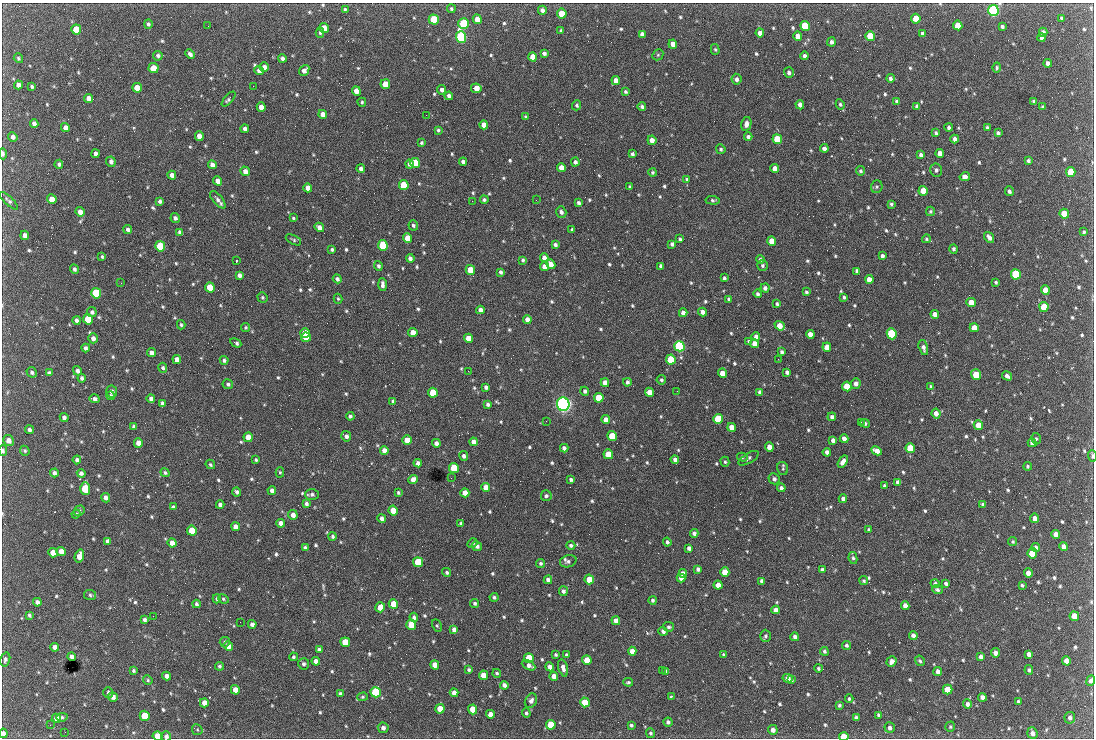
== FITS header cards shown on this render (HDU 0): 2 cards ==
NAXIS1  =                 1092 /fastest changing axis
NAXIS2  =                  736 /next to fastest changing axis

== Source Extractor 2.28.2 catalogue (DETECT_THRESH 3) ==
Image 1092 x 736 px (HDU 0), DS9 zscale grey, 1 PNG px = 1 image px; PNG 1096 x 740 px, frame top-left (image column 1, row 736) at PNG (2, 3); each listed source drawn as its Kron ellipse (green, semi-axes under 4 px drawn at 4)
Background 2270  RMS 44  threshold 131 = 3 sigma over >= 5 px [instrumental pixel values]
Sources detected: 791; of the 791, the 500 brightest by FLUX_AUTO listed and drawn (291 fainter detections omitted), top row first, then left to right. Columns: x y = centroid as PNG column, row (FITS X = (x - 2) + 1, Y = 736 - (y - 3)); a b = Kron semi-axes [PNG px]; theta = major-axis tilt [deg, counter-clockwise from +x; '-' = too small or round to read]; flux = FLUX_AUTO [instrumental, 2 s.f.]
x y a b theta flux
345 9 4 4 - 4.9e+03
451 9 4 4 - 5.3e+03
542 10 4 4 - 1.0e+04
993 10 5 5 - 6.7e+05
562 14 5 4 - 5.5e+04
1062 18 4 3 - 5.7e+03
434 19 5 5 - 1.4e+05
477 19 5 4 - 3.3e+04
916 19 5 4 - 5.2e+04
148 24 4 4 - 6.0e+03
464 24 5 5 - 2.5e+05
958 25 5 4 - 5.3e+04
208 26 2 2 - 4.3e+03
805 26 5 5 - 1.8e+05
1002 27 4 3 - 5.6e+03
324 28 5 4 - 4.1e+04
76 29 5 5 - 7.3e+04
561 31 3 3 - 4.6e+03
1043 32 4 4 - 1.1e+04
320 33 5 4 - 4.4e+03
760 33 4 4 - 1.8e+04
642 34 4 4 - 1.4e+04
923 34 4 4 - 9.2e+03
798 36 5 4 - 2.3e+04
870 36 5 4 - 8.2e+04
461 37 6 5 - 5.0e+05
1041 38 4 3 - 8.4e+03
831 42 4 4 - 9.1e+03
673 44 4 4 - 2.8e+04
715 49 5 4 - 4.9e+03
544 53 4 4 - 8.1e+03
190 54 5 4 - 9.7e+03
658 55 6 5 - 4.3e+03
158 56 5 4 - 7.7e+03
804 56 4 3 - 9.4e+03
533 57 4 4 - 3.7e+04
18 58 5 4 - 4.9e+03
282 58 4 4 - 1.0e+04
1048 63 4 3 - 1.1e+04
264 67 5 4 - 1.7e+04
997 67 5 3 - 4.5e+03
153 68 5 5 - 5.6e+04
259 70 4 4 - 1.2e+04
304 70 6 4 50 1.3e+04
789 72 5 5 - 8.2e+03
890 78 4 4 - 7.9e+03
736 79 5 5 - 1.0e+04
616 80 4 4 - 2.6e+04
385 84 5 5 - 4.6e+04
18 85 4 4 - 1.4e+04
253 86 2 2 - 1.9e+04
32 87 4 3 - 4.9e+03
137 88 5 4 - 3.6e+04
476 88 5 4 - 3.2e+04
442 90 5 4 - 1.1e+04
356 91 5 4 - 2.5e+04
626 92 4 4 - 6.1e+03
449 96 4 4 - 1.0e+04
89 98 4 4 - 1.9e+04
228 99 9 4 49 6.9e+03
897 101 4 3 - 5.7e+03
1033 101 4 4 - 4.7e+03
362 102 4 4 - 4.4e+03
840 104 5 4 - 5.1e+03
577 105 5 4 - 5.1e+03
800 105 5 4 - 1.5e+04
917 106 4 3 - 7.9e+03
261 107 5 4 - 2.4e+04
642 107 4 4 - 7.1e+03
1043 107 3 3 - 4.6e+03
323 114 4 4 - 2.1e+04
426 115 2 2 - 5.9e+03
525 117 4 4 - 4.4e+03
34 124 4 4 - 1.4e+04
746 124 7 5 77 1.5e+04
484 125 4 4 - 2.6e+04
949 127 4 3 - 8.5e+03
65 128 4 4 - 1.6e+04
987 128 4 4 - 5.7e+03
245 129 4 4 - 1.1e+04
438 130 3 3 - 4.9e+03
936 133 4 3 - 6.3e+03
998 133 4 3 - 6.8e+03
199 136 5 4 - 1.9e+04
13 137 5 4 - 1.1e+04
748 137 4 4 - 7.2e+03
777 139 5 4 - 1.3e+05
955 139 4 4 - 1.2e+04
652 140 5 4 - 1.7e+04
421 143 3 3 - 4.7e+03
824 148 4 4 - 1.2e+04
721 149 5 4 - 5.4e+03
940 153 4 4 - 2.2e+04
3 154 5 3 - 8.4e+03
95 154 4 3 - 9.5e+03
632 154 4 3 - 6.9e+03
921 155 4 4 - 9.8e+03
1028 161 4 4 - 6.2e+03
111 162 5 4 - 1.0e+04
463 162 4 3 - 9.4e+03
575 162 4 4 - 8.9e+03
415 163 5 5 - 1.4e+05
59 164 4 4 - 6.7e+03
409 164 4 3 - 1.0e+04
212 165 5 4 - 1.6e+04
561 168 4 4 - 2.9e+04
361 169 4 4 - 1.1e+04
775 169 4 4 - 2.9e+04
936 170 6 6 - 9.0e+03
245 171 5 4 - 1.6e+04
861 171 4 4 - 6.1e+03
653 172 4 4 - 5.3e+03
1071 172 5 4 - 9.0e+04
172 175 4 4 - 1.5e+04
965 177 5 4 - 2.7e+04
687 179 4 4 - 4.5e+03
217 181 5 4 - 2.0e+04
404 185 5 5 - 1.3e+05
630 187 4 3 - 5.5e+03
877 187 6 5 - 5.4e+03
308 188 4 4 - 2.2e+04
923 191 5 4 - 4.9e+04
1009 191 5 4 - 7.8e+03
52 199 5 4 - 2.9e+04
218 200 10 5 -51 1.1e+04
484 200 4 4 - 6.1e+03
536 200 3 2 - 4.2e+03
713 200 7 4 -4 5.1e+03
9 201 12 4 -44 7.8e+03
160 201 4 3 - 8.0e+03
472 201 2 2 - 8.1e+03
579 203 4 3 - 6.9e+03
891 204 3 3 - 5.3e+03
930 211 4 4 - 4.4e+03
80 212 5 4 - 1.8e+04
561 212 6 5 - 7.8e+03
1064 214 5 4 - 7.0e+04
175 218 5 4 - 8.3e+03
293 218 4 3 - 4.4e+03
413 225 5 4 - 6.2e+03
319 227 5 4 - 1.8e+04
128 229 4 4 - 8.4e+03
572 230 3 3 - 5.1e+03
180 232 4 4 - 1.1e+04
1084 232 4 3 - 5.2e+03
25 235 4 4 - 1.5e+04
989 237 6 4 -53 1.4e+04
408 238 5 4 - 5.0e+04
680 239 4 3 - 5.5e+03
926 239 4 4 - 4.9e+03
293 240 8 4 -28 5.7e+03
772 241 5 4 - 3.7e+04
672 244 4 4 - 7.3e+03
383 245 5 5 - 2.3e+05
555 245 4 4 - 8.1e+03
160 246 5 5 - 1.8e+05
954 249 4 4 - 6.2e+03
332 250 3 3 - 5.1e+03
102 256 4 3 - 4.3e+03
882 256 4 3 - 8.5e+03
410 258 4 4 - 1.1e+04
544 258 4 4 - 1.5e+04
523 260 3 3 - 5.0e+03
760 260 4 4 - 5.9e+03
236 261 3 2 - 1.1e+05
551 264 5 4 - 2.5e+04
763 265 5 5 - 6.2e+03
378 266 5 4 - 6.8e+03
544 266 4 4 - 2.3e+04
661 266 4 4 - 8.9e+03
74 269 5 4 - 6.9e+03
470 270 5 4 - 7.4e+04
857 271 4 4 - 9.4e+03
501 272 4 3 - 7.6e+03
1016 274 5 5 - 2.3e+05
239 275 4 4 - 1.1e+04
724 278 4 3 - 5.9e+03
337 279 4 4 - 7.9e+03
869 279 4 4 - 2.3e+04
996 282 4 3 - 5.0e+03
121 283 2 2 - 9.2e+03
382 284 6 3 -87 1.1e+04
210 287 5 4 - 8.0e+04
765 288 4 4 - 1.0e+04
1045 290 5 4 - 3.9e+04
806 292 4 3 - 5.2e+03
96 293 5 5 - 2.7e+05
758 294 4 4 - 7.4e+03
262 297 5 4 - 4.9e+03
844 297 4 3 - 5.9e+03
338 299 5 4 - 4.4e+03
729 299 3 3 - 5.1e+03
971 302 4 4 - 3.1e+04
777 304 4 3 - 5.4e+03
1044 307 5 4 - 8.3e+04
480 310 4 4 - 1.5e+04
92 312 5 4 - 7.8e+03
702 312 4 4 - 1.4e+04
683 313 4 4 - 1.4e+04
935 314 4 4 - 2.0e+04
88 319 5 5 - 9.9e+04
527 319 4 4 - 1.7e+04
77 320 4 4 - 9.0e+03
181 325 4 4 - 4.8e+03
780 326 5 4 - 3.1e+04
246 327 4 4 - 4.2e+03
974 328 4 4 - 3.1e+04
305 333 4 4 - 6.1e+04
413 333 4 4 - 3.4e+04
810 334 4 4 - 2.1e+04
892 334 6 4 -67 2.6e+05
756 336 4 4 - 1.3e+04
306 337 5 4 - 7.0e+04
93 338 5 4 - 1.3e+04
469 338 5 4 - 4.1e+04
749 342 4 3 - 5.7e+03
236 343 6 3 -29 8.8e+03
754 343 4 4 - 2.3e+04
679 346 5 5 - 5.7e+05
827 347 4 4 - 3.0e+04
86 348 4 4 - 8.8e+03
923 348 8 4 -75 1.1e+04
782 352 4 3 - 6.9e+03
151 353 4 4 - 1.4e+04
177 359 4 4 - 1.9e+04
778 359 2 2 - 1.2e+04
224 360 4 4 - 6.8e+03
671 360 5 4 - 1.5e+05
163 368 5 4 - 6.4e+03
77 371 4 4 - 9.0e+03
468 371 3 2 - 6.0e+03
32 372 5 5 - 6.2e+03
787 372 4 3 - 9.5e+03
49 373 4 3 - 6.7e+03
722 373 4 4 - 3.3e+04
976 375 5 5 - 8.7e+04
1007 376 5 4 - 1.1e+04
82 378 4 4 - 7.9e+03
661 380 5 4 - 5.7e+03
627 382 4 3 - 7.4e+03
605 383 4 4 - 2.1e+04
856 383 5 5 - 1.2e+04
228 384 5 5 - 6.8e+03
847 386 5 4 - 8.4e+04
486 387 4 3 - 9.2e+03
931 387 4 3 - 5.8e+03
112 391 6 5 - 1.2e+04
585 391 5 4 - 7.9e+03
677 391 2 2 - 6.0e+03
650 392 4 4 - 3.0e+04
760 392 4 4 - 8.7e+03
433 393 5 4 - 1.1e+05
111 396 4 4 - 5.0e+03
599 398 5 4 - 9.6e+04
94 399 5 4 - 9.9e+03
151 399 4 4 - 1.1e+04
393 401 4 3 - 6.5e+03
162 403 4 3 - 7.1e+03
488 404 4 4 - 7.6e+03
563 404 7 6 - 1.3e+06
936 413 5 4 - 1.9e+04
350 416 4 4 - 5.9e+03
64 417 4 4 - 9.0e+03
832 417 4 4 - 8.1e+03
718 419 5 5 - 1.4e+05
606 420 4 4 - 2.6e+04
546 421 3 2 - 6.6e+03
861 422 3 2 - 8.1e+03
865 423 5 4 - 6.2e+03
978 425 5 4 - 4.0e+04
134 427 4 4 - 8.4e+03
732 427 4 4 - 3.2e+04
29 430 4 4 - 7.0e+03
346 436 5 4 - 9.7e+03
612 436 5 4 - 1.1e+05
248 437 5 4 - 3.9e+04
844 439 4 4 - 1.5e+04
1036 439 6 4 -73 4.3e+03
8 440 5 5 - 2.0e+04
407 440 5 4 - 5.3e+04
833 440 4 4 - 1.1e+04
473 442 4 4 - 1.8e+04
138 443 5 4 - 2.3e+04
436 443 4 4 - 1.2e+04
1032 443 4 4 - 1.3e+04
769 447 5 4 - 2.8e+04
564 448 4 4 - 9.8e+03
910 448 5 4 - 1.4e+05
3 450 6 3 -86 7.1e+03
384 450 4 4 - 1.7e+04
25 451 5 4 - 4.9e+03
876 451 6 4 -27 2.2e+04
827 452 4 4 - 1.2e+04
608 454 5 4 - 8.4e+04
464 456 5 4 - 9.2e+03
1092 456 6 3 -88 6.0e+03
742 457 5 4 - 4.9e+03
748 458 11 5 30 8.0e+03
675 459 4 4 - 1.0e+04
77 460 4 4 - 9.2e+03
256 460 3 3 - 4.4e+03
725 462 5 4 - 5.0e+03
843 462 7 4 56 1.6e+04
418 463 4 4 - 1.2e+04
210 464 5 4 - 4.5e+03
1028 466 4 4 - 4.6e+03
454 468 5 5 - 1.6e+05
783 469 6 5 - 5.7e+03
280 472 5 4 - 4.5e+03
54 473 4 3 - 9.1e+03
81 473 4 4 - 8.8e+03
165 473 5 4 - 5.3e+03
451 478 2 2 - 5.1e+03
413 479 5 4 - 1.6e+04
571 479 4 3 - 6.4e+03
774 479 6 5 - 8.3e+03
898 482 4 4 - 8.6e+03
885 486 3 3 - 6.2e+03
486 487 4 4 - 2.8e+04
85 488 6 5 - 1.5e+05
781 488 4 4 - 8.5e+03
272 491 4 4 - 1.1e+04
237 492 4 3 - 7.1e+03
398 493 3 3 - 4.9e+03
465 493 4 4 - 2.8e+04
312 494 7 5 0 7.9e+03
546 496 5 5 - 7.1e+03
106 498 5 4 - 1.3e+04
843 499 4 4 - 1.1e+04
306 503 4 4 - 7.3e+03
983 504 4 3 - 7.0e+03
220 505 4 4 - 1.0e+04
173 507 4 3 - 5.8e+03
79 511 5 5 - 6.2e+03
393 511 5 4 - 4.3e+04
76 514 4 4 - 4.5e+03
293 515 5 4 - 1.8e+04
382 518 4 4 - 1.1e+04
1035 518 5 4 - 1.7e+04
280 523 4 4 - 1.5e+04
461 524 4 3 - 7.6e+03
235 527 4 4 - 1.6e+04
869 530 4 4 - 5.7e+03
192 531 5 5 - 7.7e+04
694 533 4 4 - 8.9e+03
1056 534 4 4 - 2.0e+04
333 536 4 4 - 5.5e+03
107 541 4 4 - 8.6e+03
1013 541 4 4 - 4.3e+03
667 542 4 3 - 6.7e+03
172 543 4 4 - 2.1e+04
472 543 5 4 - 4.6e+03
571 545 4 4 - 7.2e+03
477 546 5 4 - 1.1e+04
1036 547 4 4 - 1.0e+04
1064 547 4 4 - 1.7e+04
305 548 4 3 - 8.9e+03
689 548 4 4 - 1.1e+04
61 551 5 4 - 2.2e+04
53 553 5 4 - 2.5e+04
1032 553 5 5 - 1.1e+05
79 556 6 4 73 2.5e+04
853 558 6 4 -79 5.3e+03
568 561 8 6 16 7.4e+03
418 562 5 5 - 1.1e+05
541 563 4 4 - 5.2e+03
698 569 4 4 - 8.3e+03
822 569 4 3 - 5.8e+03
447 572 4 4 - 6.1e+03
725 572 5 4 - 5.8e+04
1028 573 4 4 - 2.2e+04
683 574 5 4 - 1.7e+04
681 578 4 4 - 1.8e+04
589 579 5 4 - 6.9e+04
548 580 4 4 - 1.3e+04
762 581 4 3 - 9.4e+03
864 581 4 4 - 4.5e+03
935 583 4 4 - 6.7e+03
946 584 4 4 - 7.7e+03
718 585 4 4 - 2.1e+04
1022 585 4 3 - 4.9e+03
937 590 5 4 - 6.7e+03
563 591 5 4 - 8.5e+03
90 595 6 5 - 5.6e+03
494 597 4 4 - 5.9e+03
217 599 4 4 - 5.9e+03
223 599 5 4 - 4.5e+03
653 600 4 4 - 5.8e+03
37 602 4 4 - 1.1e+04
475 603 4 4 - 6.2e+03
196 604 4 3 - 7.1e+03
393 604 5 4 - 5.3e+04
905 606 4 4 - 1.8e+04
380 607 5 4 - 4.8e+04
776 610 4 4 - 1.8e+04
29 615 4 3 - 4.9e+03
153 616 2 2 - 9.8e+03
1074 616 5 4 - 4.3e+04
414 617 4 4 - 8.5e+03
144 620 4 3 - 7.4e+03
616 621 4 4 - 1.7e+04
240 622 2 2 - 4.4e+03
252 624 4 4 - 9.4e+03
411 625 5 5 - 8.9e+04
437 626 6 4 -63 4.5e+03
669 627 5 4 - 5.6e+03
454 629 4 4 - 1.2e+04
663 631 4 4 - 9.8e+03
913 635 4 4 - 1.1e+04
765 636 6 5 - 6.7e+03
795 637 4 4 - 1.0e+04
225 642 5 5 - 6.2e+03
345 642 5 4 - 7.7e+04
847 645 4 4 - 6.3e+03
228 646 5 4 - 1.8e+04
55 647 4 4 - 1.4e+04
319 649 4 3 - 7.8e+03
632 651 4 4 - 2.1e+04
824 651 4 4 - 5.4e+03
995 653 5 4 - 1.1e+04
1029 654 4 4 - 1.3e+04
556 655 3 3 - 4.4e+03
566 655 3 3 - 4.9e+03
723 655 3 3 - 4.6e+03
72 656 4 4 - 9.4e+03
981 656 4 4 - 9.2e+03
293 657 4 4 - 5.1e+03
529 658 5 4 - 9.8e+04
5 659 7 5 74 6.8e+03
587 660 5 4 - 5.3e+04
316 661 4 4 - 1.6e+04
920 661 5 4 - 5.5e+03
1066 661 4 4 - 2.5e+04
891 662 5 4 - 1.2e+04
304 664 6 5 - 7.7e+03
435 665 4 4 - 2.8e+04
529 665 7 4 -27 1.2e+04
219 666 4 4 - 5.4e+03
550 667 4 4 - 1.8e+04
563 668 9 4 -75 1.4e+04
818 668 4 4 - 4.9e+03
469 670 3 3 - 5.5e+03
662 670 3 2 - 6.6e+03
1029 670 5 4 - 6.5e+03
134 671 3 3 - 4.6e+03
666 671 4 3 - 6.8e+03
938 671 4 4 - 1.2e+04
497 673 4 4 - 4.9e+03
483 675 4 4 - 3.8e+04
167 676 4 4 - 1.3e+04
554 676 4 4 - 1.9e+04
787 678 5 4 - 1.6e+04
148 680 5 4 - 4.2e+03
791 680 3 3 - 5.0e+03
1091 680 5 4 - 7.7e+03
628 682 5 4 - 4.9e+03
504 685 4 4 - 1.2e+04
947 689 5 4 - 6.8e+04
235 690 5 4 - 3.5e+04
108 692 6 5 - 6.6e+03
376 692 5 5 - 2.8e+05
454 693 4 4 - 1.9e+04
340 694 4 3 - 6.8e+03
672 696 3 3 - 4.3e+03
113 697 5 4 - 1.3e+04
362 697 5 4 - 4.3e+03
982 697 4 4 - 1.5e+04
849 699 4 3 - 4.3e+03
531 701 7 6 - 1.1e+04
1018 701 4 3 - 4.6e+03
585 702 5 4 - 7.8e+04
204 703 4 4 - 2.6e+04
967 704 4 4 - 9.5e+03
839 705 4 3 - 5.3e+03
440 709 5 4 - 4.3e+04
473 709 5 4 - 3.8e+04
526 713 4 4 - 5.5e+03
490 714 4 4 - 2.6e+04
879 715 4 3 - 6.4e+03
145 716 5 5 - 8.2e+04
62 717 5 4 - 4.5e+03
856 717 4 3 - 7.2e+03
56 718 5 4 - 2.1e+04
1070 718 6 5 - 9.2e+03
668 722 4 4 - 7.4e+03
50 725 2 2 - 4.9e+03
551 725 5 4 - 1.1e+05
631 725 4 3 - 5.2e+03
950 727 5 4 - 4.5e+03
383 728 5 5 - 1.1e+04
890 728 5 5 - 9.3e+03
197 730 6 5 - 4.6e+03
773 730 5 5 - 1.3e+04
65 732 2 2 - 9.7e+03
3 733 4 3 - 1.2e+04
651 733 5 4 - 5.4e+03
1032 733 6 5 - 1.3e+04
158 736 5 4 - 5.3e+04
166 736 5 5 - 8.4e+03
844 737 5 4 - 7.1e+04
At the frame edge (FLAGS 8, measured only in part): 9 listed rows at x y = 993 10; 3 154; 3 450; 1092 456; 1091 680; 3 733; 158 736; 166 736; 844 737
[291 fainter detections neither listed nor drawn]